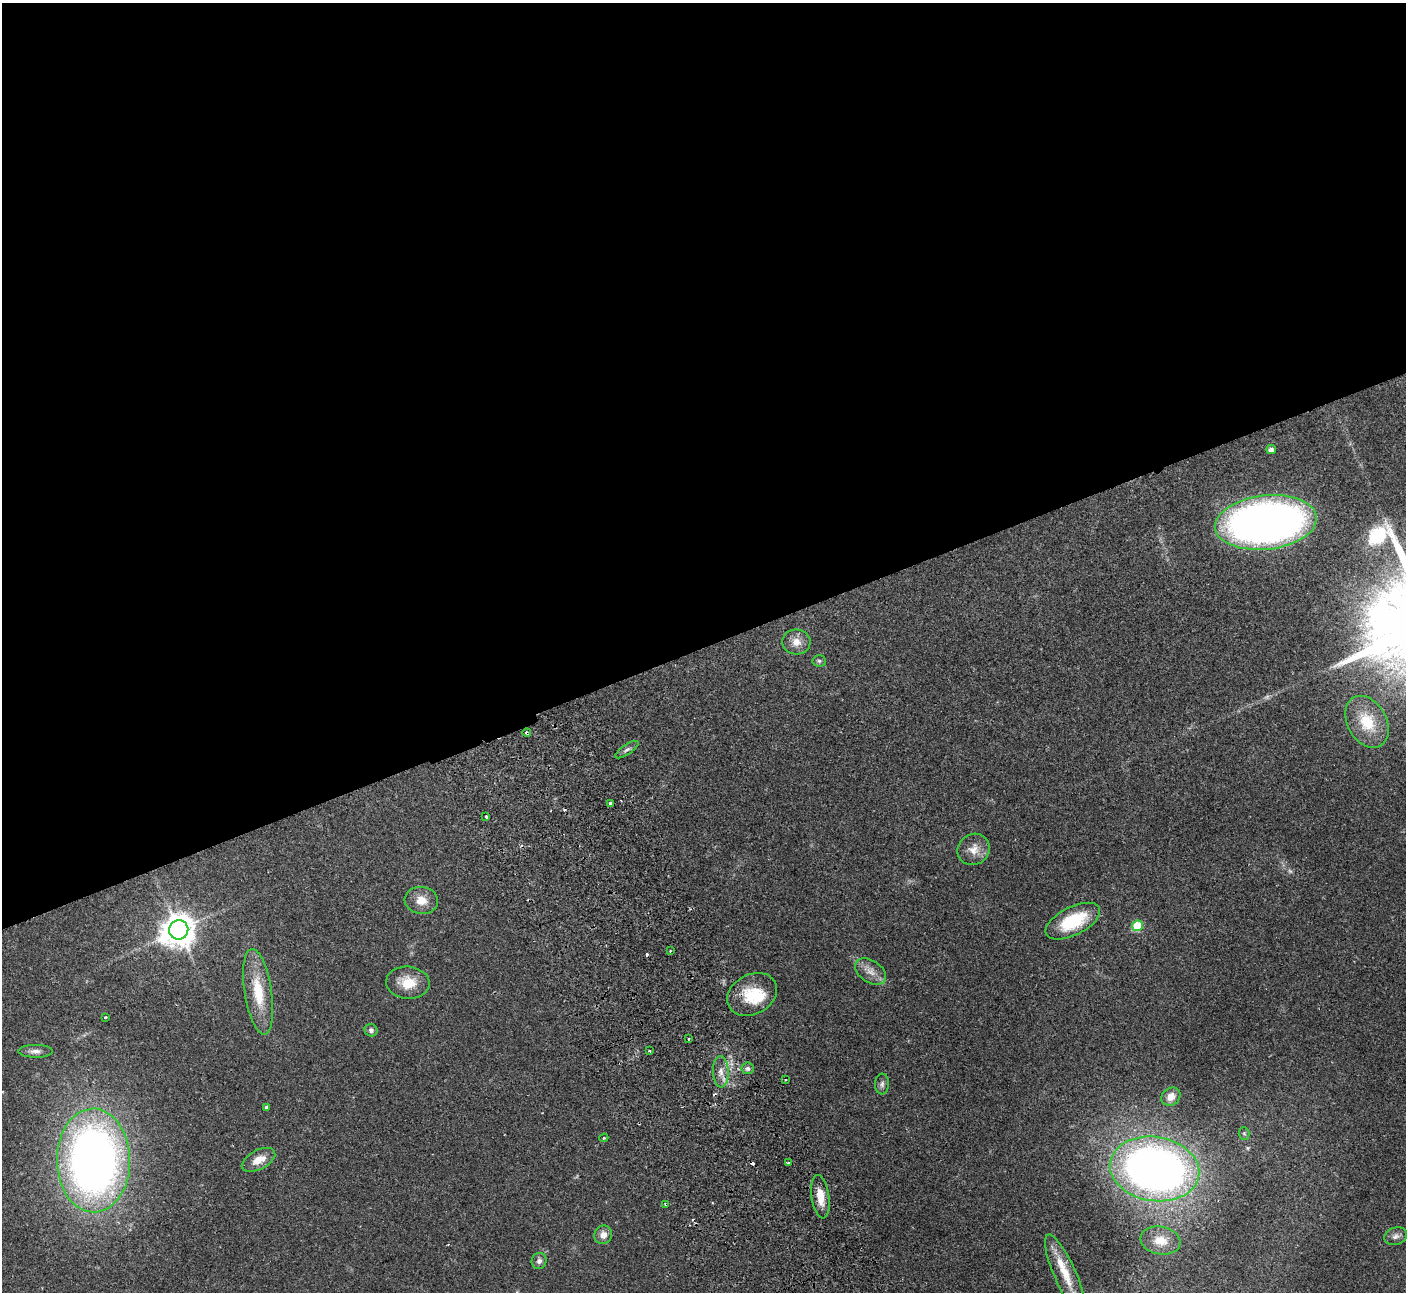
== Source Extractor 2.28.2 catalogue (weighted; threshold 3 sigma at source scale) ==
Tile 2 of 4 x 4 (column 2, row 1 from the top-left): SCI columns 1458-2861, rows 4057-5346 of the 5725 x 5660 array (HDU 1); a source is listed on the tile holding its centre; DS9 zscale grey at full resolution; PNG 1408 x 1294 px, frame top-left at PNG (2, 3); each listed source drawn as its Kron ellipse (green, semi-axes under 4 px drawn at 4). Shown black and unused: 50% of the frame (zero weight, under 2 of 3 exposures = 3% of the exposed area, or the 3 px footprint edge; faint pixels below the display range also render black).
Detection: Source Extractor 2.28.2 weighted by HDU 2 'WHT'; one run over the whole footprint, this tile lists its part. Background 0.103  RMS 0.0083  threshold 0.0371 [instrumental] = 3 sigma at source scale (4.5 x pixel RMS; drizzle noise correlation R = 1.50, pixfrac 1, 0.05/0.05 arcsec/px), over >= 5 px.
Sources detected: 54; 2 too faint to see at this stretch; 7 cosmic-ray / hot-pixel residue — neither listed nor drawn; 2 inside a brighter listed object's ellipse — not listed separately; the other 43 listed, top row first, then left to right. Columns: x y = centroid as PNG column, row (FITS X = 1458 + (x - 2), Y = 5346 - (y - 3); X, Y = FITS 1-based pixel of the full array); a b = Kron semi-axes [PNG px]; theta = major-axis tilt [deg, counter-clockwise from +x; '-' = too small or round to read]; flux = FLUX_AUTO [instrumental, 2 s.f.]
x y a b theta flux
1271 450 5 4 - 4.4
1266 522 51 27 6 510
796 642 14 12 -3 8.6
819 661 7 5 -6 1.6
1367 722 28 19 -61 28
527 733 4 3 - 2
627 750 14 5 34 2.6
611 804 3 3 - 49
486 817 3 3 - 1.8
974 849 16 15 - 9.9
421 900 17 13 -7 11
1073 921 29 14 27 42
1137 926 5 5 - 41
179 930 10 9 - 1600
670 951 3 2 - 0.62
871 971 17 11 -34 8
408 983 22 16 -5 17
258 992 43 13 -81 32
752 994 26 19 28 29
105 1017 3 3 - 1.9
371 1030 6 6 - 2.4
689 1039 3 2 - 1.2
35 1051 17 6 0 4.4
649 1051 3 2 - 1.3
748 1068 6 6 - 2.5
721 1072 15 8 -87 6.2
785 1080 3 2 - 1.3
882 1084 10 7 88 2.8
1171 1097 10 8 38 7.7
266 1107 4 4 - 1.3
1244 1133 6 5 - 1.4
604 1138 5 3 - 0.93
93 1160 52 36 -89 580
258 1160 18 9 27 11
788 1163 3 3 - 1.9
1155 1169 45 32 -9 610
820 1197 22 9 -82 13
666 1204 4 3 - 2.9
603 1235 9 8 - 6.3
1396 1236 11 8 17 4
1160 1241 20 14 -10 14
539 1261 8 7 - 3.3
1065 1273 42 11 -66 21
Overlapping masked pixels (flux is a lower limit): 2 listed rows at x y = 527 733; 666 1204